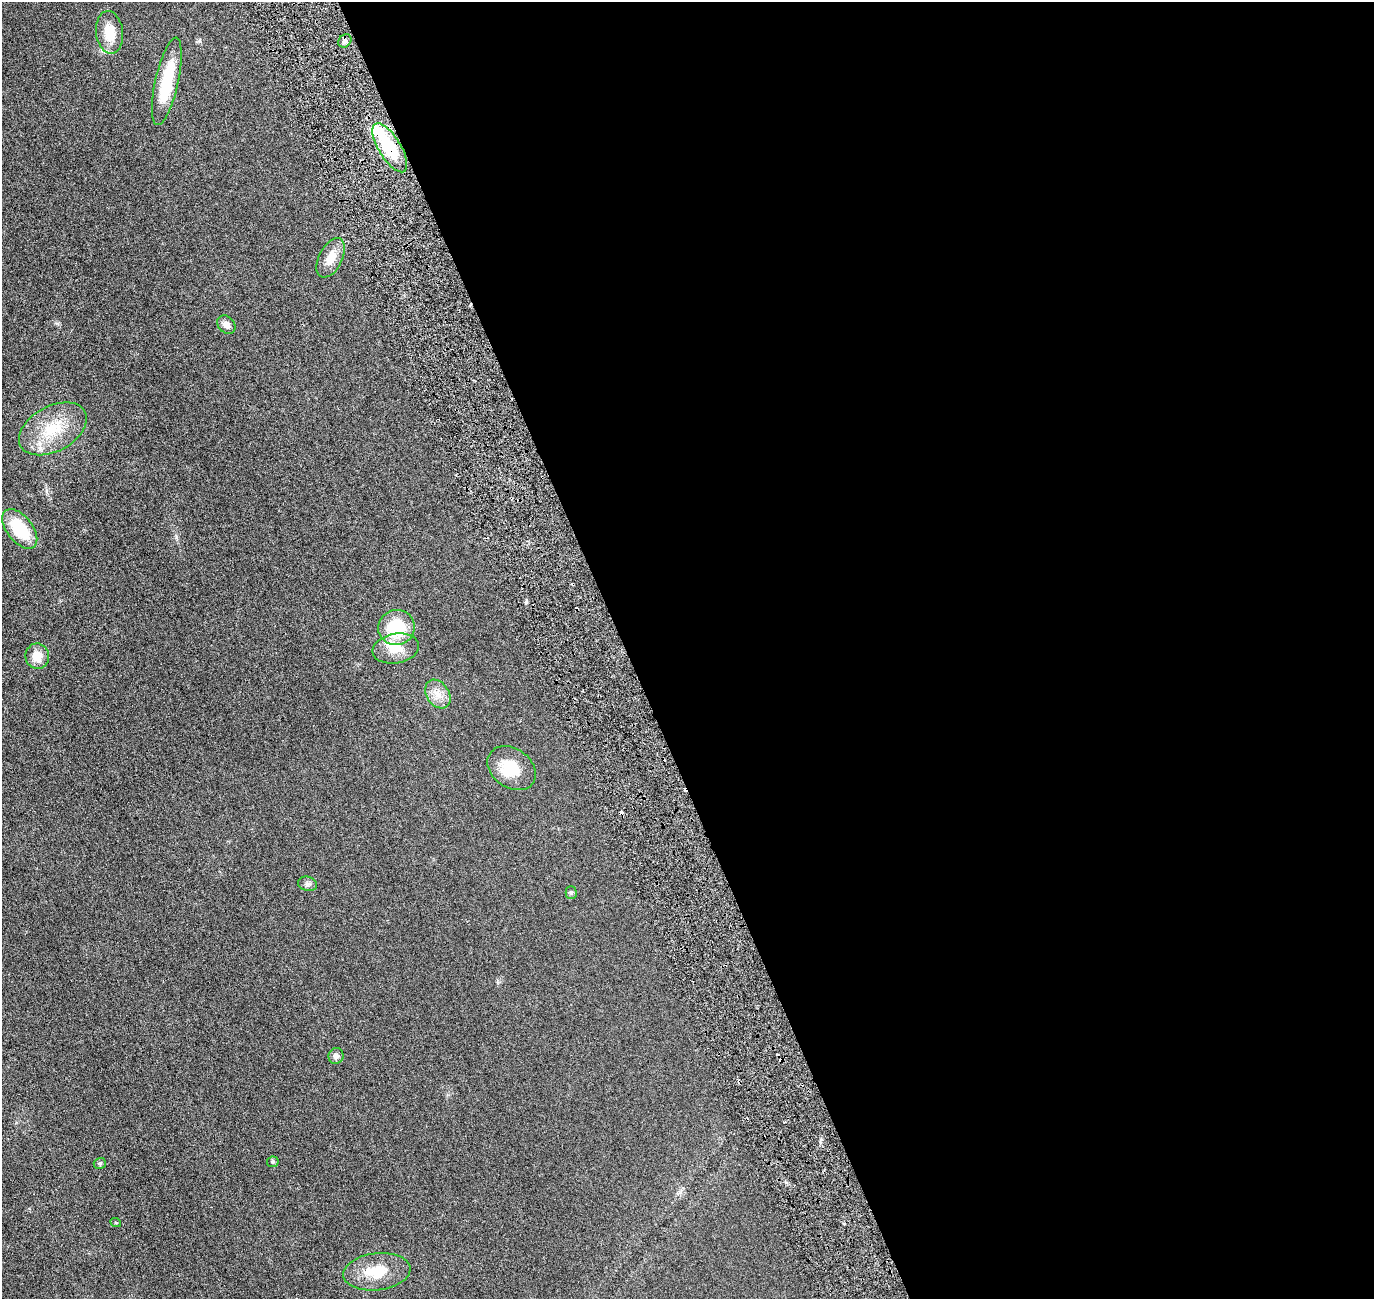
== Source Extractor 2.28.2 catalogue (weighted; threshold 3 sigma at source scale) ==
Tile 8 of 4 x 4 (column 4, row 2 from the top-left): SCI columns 4186-5557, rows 2772-4068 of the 5618 x 5643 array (HDU 1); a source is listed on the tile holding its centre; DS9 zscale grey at full resolution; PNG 1376 x 1301 px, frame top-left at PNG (2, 2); each listed source drawn as its Kron ellipse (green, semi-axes under 4 px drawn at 4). Shown black and unused: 55% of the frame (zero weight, under 3 of 6 exposures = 1% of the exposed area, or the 3 px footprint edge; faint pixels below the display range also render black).
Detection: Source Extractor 2.28.2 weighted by HDU 2 'WHT'; one run over the whole footprint, this tile lists its part. Background 0.0277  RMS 0.0043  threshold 0.0176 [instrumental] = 3 sigma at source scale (4.09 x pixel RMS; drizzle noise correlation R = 1.36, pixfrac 0.8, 0.05/0.05 arcsec/px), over >= 5 px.
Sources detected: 28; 2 inside a brighter object's white glare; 5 cosmic-ray / hot-pixel residue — neither listed nor drawn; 1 inside a brighter listed object's ellipse — not listed separately; the other 20 listed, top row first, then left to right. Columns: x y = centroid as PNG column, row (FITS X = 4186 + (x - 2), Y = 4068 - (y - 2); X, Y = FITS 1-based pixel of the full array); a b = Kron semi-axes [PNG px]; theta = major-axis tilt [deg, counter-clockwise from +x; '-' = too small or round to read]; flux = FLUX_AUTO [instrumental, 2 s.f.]
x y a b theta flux
110 32 21 13 -83 7.5
345 41 7 6 - 1
167 81 45 11 77 16
390 148 28 11 -58 18
331 258 21 11 63 5.2
226 325 10 8 -45 2
53 429 36 22 29 15
20 529 23 13 -52 16
396 627 18 17 - 17
396 649 23 15 10 6.7
37 656 12 12 - 4.7
438 694 15 11 -57 3.7
512 768 26 19 -35 9.7
307 884 10 7 -16 1.1
571 893 6 5 - 0.6
336 1056 8 7 - 1.5
273 1162 6 5 - 0.49
100 1163 6 5 - 0.58
116 1223 5 3 - 0.32
377 1272 34 18 7 10
Overlapping masked pixels (flux is a lower limit): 1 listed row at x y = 390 148
Unlisted compact peaks at least as high as the median listed source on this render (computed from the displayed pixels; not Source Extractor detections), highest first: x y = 526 600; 176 537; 199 41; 821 1139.